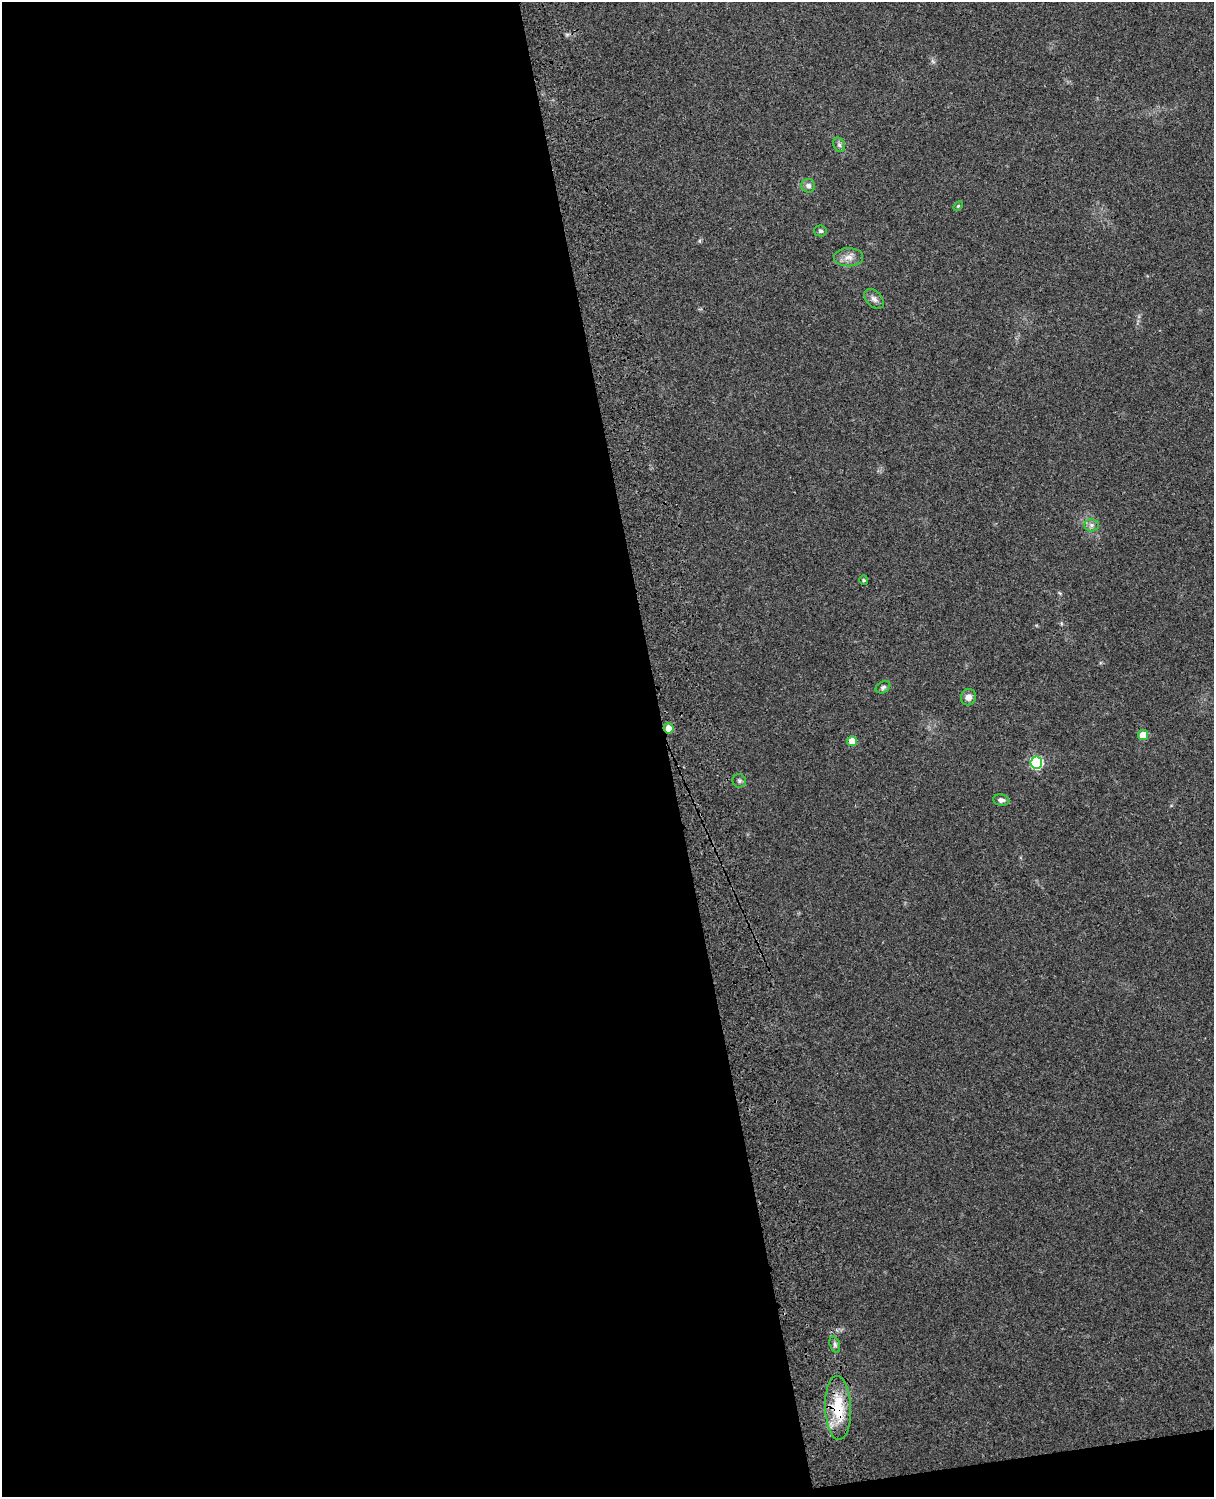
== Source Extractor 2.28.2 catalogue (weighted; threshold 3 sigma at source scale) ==
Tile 9 of 4 x 3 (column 1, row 3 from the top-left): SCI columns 119-1330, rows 164-1658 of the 5085 x 4925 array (HDU 1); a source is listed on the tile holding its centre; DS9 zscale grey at full resolution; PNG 1216 x 1499 px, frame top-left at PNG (2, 2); each listed source drawn as its Kron ellipse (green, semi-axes under 4 px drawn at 4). Shown black and unused: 56% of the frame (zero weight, under 3 of 4 exposures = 6% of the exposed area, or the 3 px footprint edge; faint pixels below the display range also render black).
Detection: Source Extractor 2.28.2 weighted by HDU 2 'WHT'; one run over the whole footprint, this tile lists its part. Background 0.219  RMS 0.0084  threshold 0.0378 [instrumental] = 3 sigma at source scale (4.5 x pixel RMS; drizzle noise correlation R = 1.50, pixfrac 1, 0.05/0.05 arcsec/px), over >= 5 px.
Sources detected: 18; all 18 listed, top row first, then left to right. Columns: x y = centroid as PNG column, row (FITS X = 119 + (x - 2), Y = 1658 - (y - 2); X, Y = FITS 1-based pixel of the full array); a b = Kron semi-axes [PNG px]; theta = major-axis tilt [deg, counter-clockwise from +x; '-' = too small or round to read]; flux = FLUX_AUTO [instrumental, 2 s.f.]
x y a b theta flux
839 145 7 5 -68 2.1
808 186 7 6 - 3.3
958 206 6 3 45 0.94
820 231 6 5 - 1.6
848 257 14 9 0 6.6
874 299 11 7 -47 3.7
1091 525 7 6 - 2.8
864 580 5 4 - 1
883 687 8 5 29 2
968 697 8 7 - 4.7
668 728 5 5 - 10
1143 735 5 5 - 16
852 741 5 5 - 16
1036 763 6 6 - 89
739 781 7 6 - 1.8
1001 800 8 5 -7 3.5
835 1344 8 5 -71 2.2
838 1408 32 13 -88 34
Overlapping masked pixels (flux is a lower limit): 2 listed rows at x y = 668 728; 838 1408